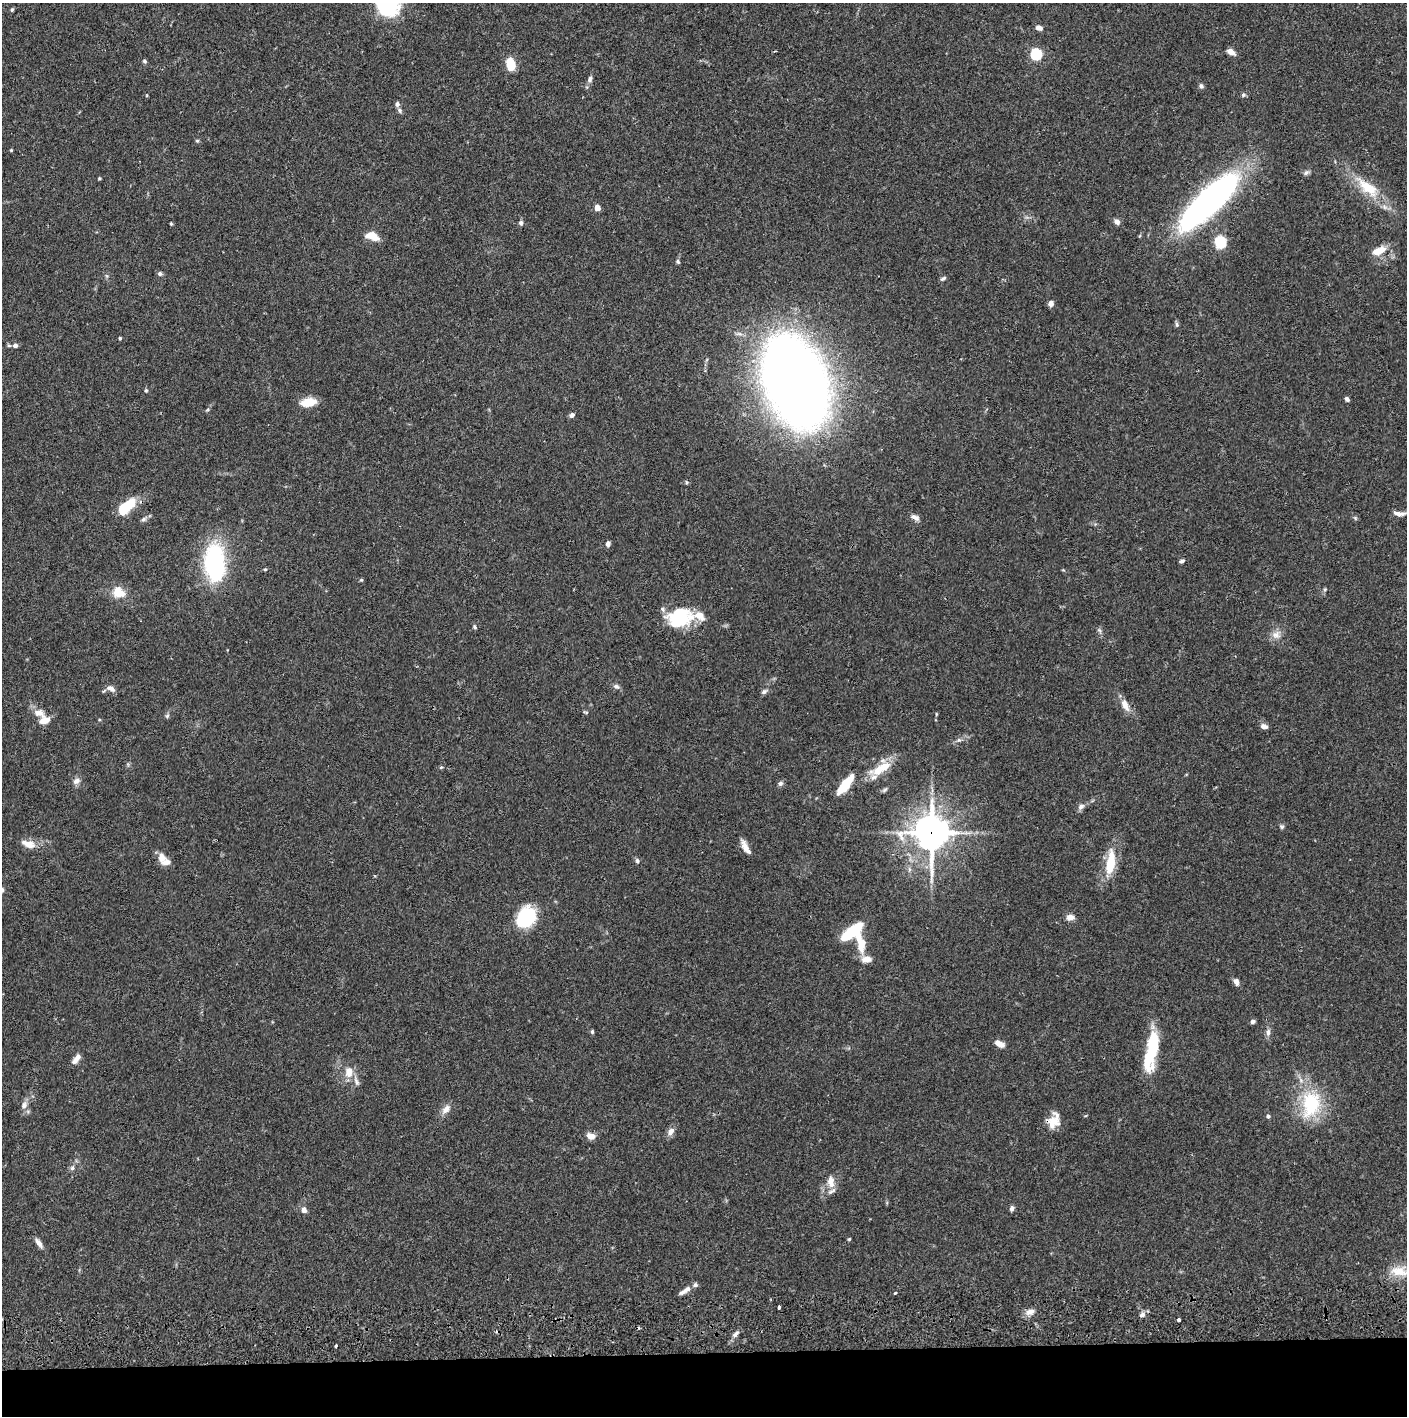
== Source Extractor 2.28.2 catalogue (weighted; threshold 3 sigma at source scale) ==
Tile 8 of 3 x 3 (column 2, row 3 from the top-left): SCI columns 1410-2814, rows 57-1470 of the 4226 x 4357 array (HDU 1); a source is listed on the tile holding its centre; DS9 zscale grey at full resolution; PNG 1409 x 1418 px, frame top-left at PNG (2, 3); no overlay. Shown black and unused: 5% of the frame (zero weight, under 2 of 3 exposures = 3% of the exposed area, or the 3 px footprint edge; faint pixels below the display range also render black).
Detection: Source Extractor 2.28.2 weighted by HDU 2 'WHT'; one run over the whole footprint, this tile lists its part. Background 0.0679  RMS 0.0048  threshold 0.0218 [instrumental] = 3 sigma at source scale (4.5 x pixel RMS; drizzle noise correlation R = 1.50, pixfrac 1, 0.05/0.05 arcsec/px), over >= 5 px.
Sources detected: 126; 2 inside a brighter object's white glare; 2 cosmic-ray / hot-pixel residue — not listed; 9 inside a brighter listed object's ellipse — not listed separately; the other 113 listed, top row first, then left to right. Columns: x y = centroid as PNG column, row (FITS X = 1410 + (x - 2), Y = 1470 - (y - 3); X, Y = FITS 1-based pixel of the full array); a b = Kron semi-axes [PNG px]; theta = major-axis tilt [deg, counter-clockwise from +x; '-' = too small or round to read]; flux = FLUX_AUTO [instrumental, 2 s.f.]
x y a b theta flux
12 10 5 4 - 0.69
1039 28 8 5 -15 2.3
1231 52 9 5 -30 3
1036 54 5 5 - 55
144 61 6 5 - 0.92
511 64 10 7 -74 13
590 79 9 6 66 1.5
1201 86 7 6 - 1.1
1243 95 7 5 15 0.96
397 104 6 5 - 1.5
400 110 7 6 - 1
197 141 5 5 - 0.61
11 150 4 3 - 0.45
1306 172 8 6 48 1.2
99 178 4 3 - 0.54
1368 188 36 14 -40 17
1211 198 68 21 45 160
597 208 4 4 - 5.9
1117 222 8 6 -51 1.8
521 223 6 5 - 1.1
171 224 4 3 - 0.6
372 236 14 8 -20 7.2
1220 242 15 13 -80 9.9
1379 251 15 8 26 7.8
678 261 5 5 - 0.86
160 274 6 6 - 1.1
943 278 8 4 27 1
1051 304 6 6 - 2
1177 324 7 4 -72 0.85
120 338 4 3 - 0.59
15 345 6 5 - 1.6
795 381 54 35 -71 810
146 390 5 4 - 0.66
1347 399 5 4 - 1.3
308 402 17 9 7 7.8
572 415 6 5 - 1.4
686 482 6 3 -71 0.56
125 507 19 9 42 19
1399 514 15 6 -6 2.6
915 517 12 6 -24 2.2
1355 518 7 4 -46 0.7
143 519 7 5 4 1.1
608 544 6 5 - 1.8
1182 561 6 4 20 1.1
215 563 43 22 -87 53
265 569 5 4 - 0.53
361 580 5 4 - 0.55
1325 589 5 4 - 0.62
118 592 14 11 -37 8.4
680 618 28 20 16 27
474 627 6 4 -54 0.72
1099 630 8 4 -59 1
1276 635 13 11 -3 3.9
616 686 8 6 -22 1.3
111 688 11 6 -23 2.5
764 692 8 6 39 1.3
1125 705 17 8 -63 4.3
38 713 15 9 -11 4.6
936 714 5 3 - 0.4
167 716 6 5 - 0.84
45 721 11 8 21 5.2
1264 726 10 6 -14 1.8
959 740 7 6 - 1.1
441 767 5 4 - 0.59
878 770 26 12 27 10
76 781 11 8 29 2.2
780 783 8 6 45 1.3
845 784 24 8 51 15
885 790 8 4 38 0.93
1081 806 9 7 44 1.9
1282 827 6 5 - 0.85
932 833 13 12 - 850
28 844 19 9 -18 5.3
745 847 18 6 -59 3.7
162 858 14 10 -80 4.5
637 861 7 5 -85 1
1111 862 26 11 84 14
2 890 6 5 - 0.85
1070 917 9 7 6 2.9
526 918 19 14 59 36
854 934 26 21 -58 27
866 959 12 8 1 3.9
1236 982 8 6 -75 2.2
1253 1021 6 5 - 1.2
592 1032 6 4 -71 0.67
1268 1032 9 6 86 1.9
1153 1039 25 14 74 13
999 1044 11 6 -29 3.4
77 1057 10 6 51 2.4
349 1072 16 11 -88 5.6
1311 1104 39 26 78 30
24 1105 11 8 71 2.6
446 1109 15 9 49 3.3
1268 1116 5 5 - 0.94
1053 1121 18 13 64 7.3
671 1131 10 7 60 2.8
591 1136 9 6 -16 4.1
72 1168 8 6 75 1.3
831 1182 16 9 -83 4.3
1012 1208 7 5 70 1.3
304 1210 6 5 - 2.6
849 1239 4 3 - 0.49
39 1243 13 6 -56 2.5
1399 1271 27 13 -6 8.8
695 1285 7 6 - 1.3
683 1292 13 5 29 2
895 1293 3 3 - 1.1
779 1307 4 3 - 2.3
1030 1312 12 8 23 2.8
1142 1315 7 6 - 1.8
1179 1320 3 3 - 1.5
735 1334 11 5 45 1.9
336 1346 3 2 - 0.66
Overlapping masked pixels (flux is a lower limit): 2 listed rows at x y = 932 833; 1053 1121
Isophote crosses this tile's border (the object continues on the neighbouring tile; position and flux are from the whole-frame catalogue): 2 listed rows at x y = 2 890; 1399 1271